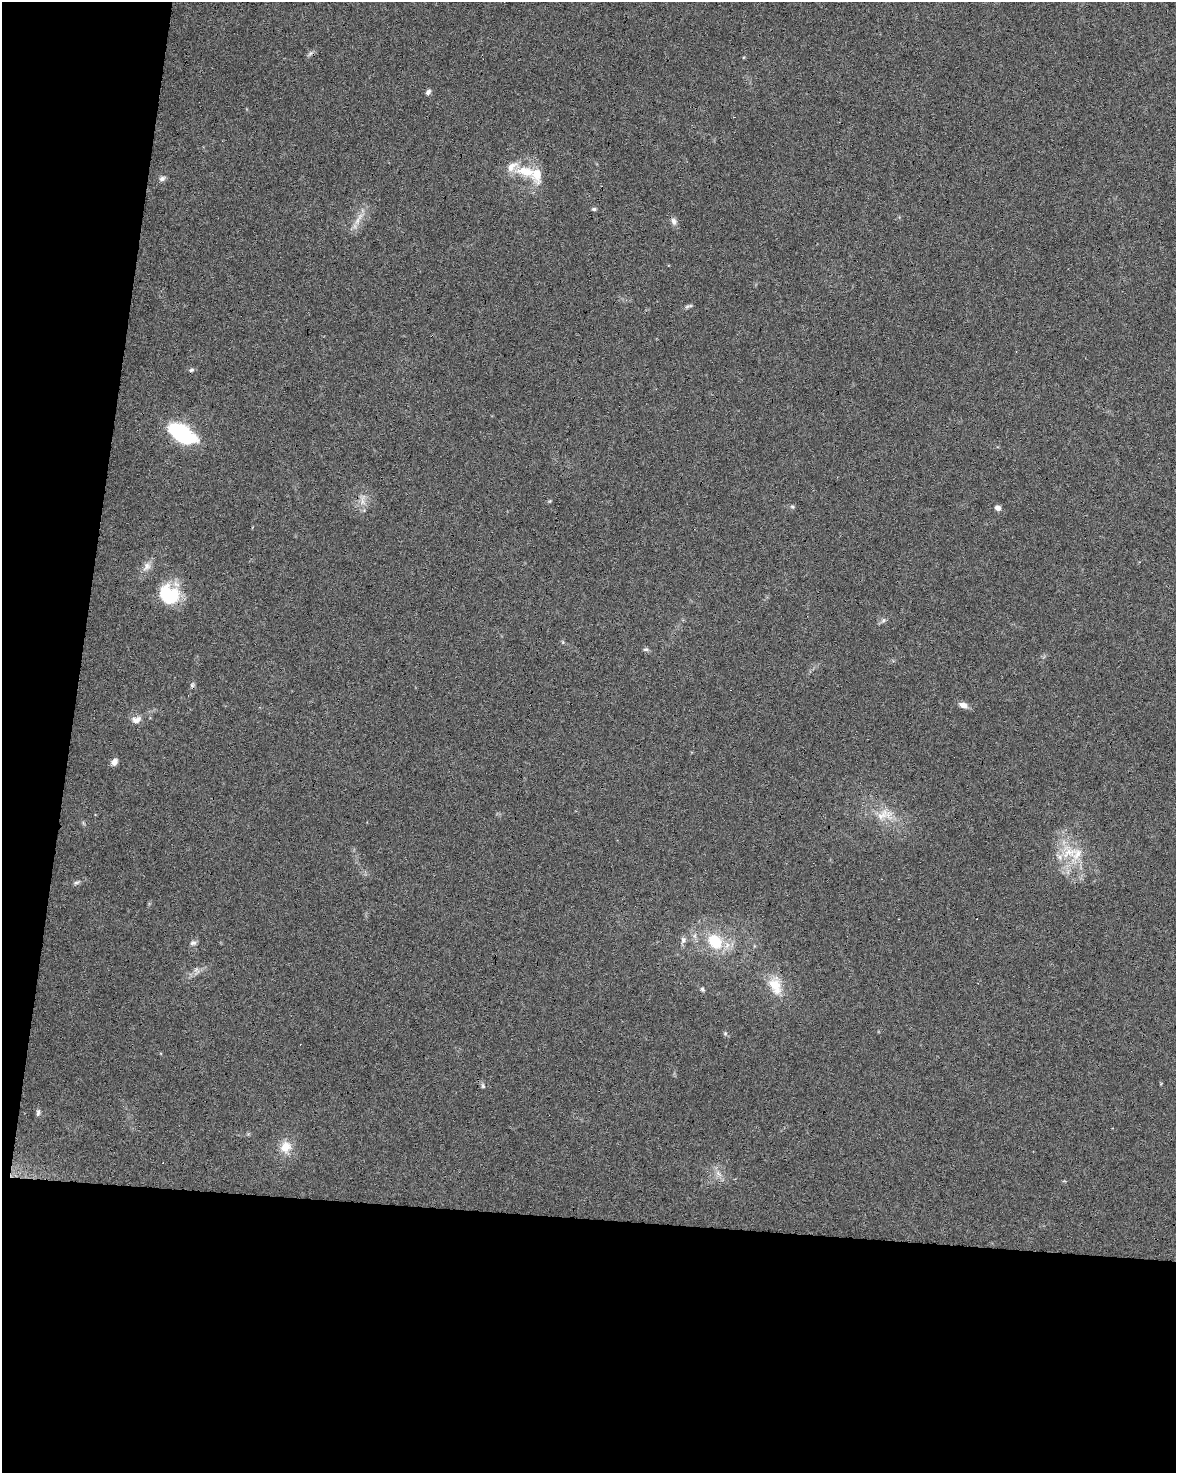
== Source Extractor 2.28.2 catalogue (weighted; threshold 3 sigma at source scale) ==
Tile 9 of 4 x 3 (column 1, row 3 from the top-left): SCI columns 7-1180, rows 281-1751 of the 4700 x 4920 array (HDU 1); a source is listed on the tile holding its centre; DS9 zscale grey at full resolution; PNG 1178 x 1475 px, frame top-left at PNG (2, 2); no overlay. Shown black and unused: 23% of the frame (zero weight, under 3 of 6 exposures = <1% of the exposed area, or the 3 px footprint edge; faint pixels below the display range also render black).
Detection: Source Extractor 2.28.2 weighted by HDU 2 'WHT'; one run over the whole footprint, this tile lists its part. Background 0.0445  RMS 0.0036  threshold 0.0148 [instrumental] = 3 sigma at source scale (4.09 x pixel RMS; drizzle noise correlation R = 1.36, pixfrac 0.8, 0.0396/0.0396 arcsec/px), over >= 5 px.
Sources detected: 47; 2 inside a brighter object's white glare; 6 cosmic-ray / hot-pixel residue — not listed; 4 inside a brighter listed object's ellipse — not listed separately; the other 35 listed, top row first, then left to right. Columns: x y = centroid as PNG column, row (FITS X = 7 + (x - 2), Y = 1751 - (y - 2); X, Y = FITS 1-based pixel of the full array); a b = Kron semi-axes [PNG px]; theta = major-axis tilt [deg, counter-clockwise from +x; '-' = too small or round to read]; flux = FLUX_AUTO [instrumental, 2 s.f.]
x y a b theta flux
310 54 9 3 44 0.7
428 92 7 6 - 0.9
526 172 31 14 -11 8.7
162 179 9 6 24 1
594 209 6 5 - 0.55
358 219 27 6 59 3.2
674 221 10 7 -70 1.5
690 306 8 4 1 0.59
191 370 7 5 17 0.66
182 433 29 15 -30 26
363 500 23 7 86 2.6
550 501 6 4 71 0.34
792 507 6 4 -1 0.52
998 508 6 5 - 1.7
147 566 14 9 50 2.3
168 595 23 22 - 15
883 620 8 6 22 0.85
646 649 8 5 5 0.66
963 705 10 6 -23 2.2
136 720 14 9 20 2.4
114 762 9 6 56 1.5
885 815 28 16 3 7.7
1069 853 27 22 15 11
76 883 9 5 22 0.73
683 940 9 7 83 1.2
715 941 14 11 -44 13
193 943 9 6 -3 0.98
196 970 12 7 -67 1.2
775 985 25 16 -73 7.8
702 989 6 5 - 0.59
725 1033 6 5 - 0.52
483 1086 7 5 -75 0.69
38 1113 10 5 80 0.83
286 1147 14 12 65 5.3
718 1174 12 5 -45 1.6
Overlapping masked pixels (flux is a lower limit): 1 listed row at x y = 182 433